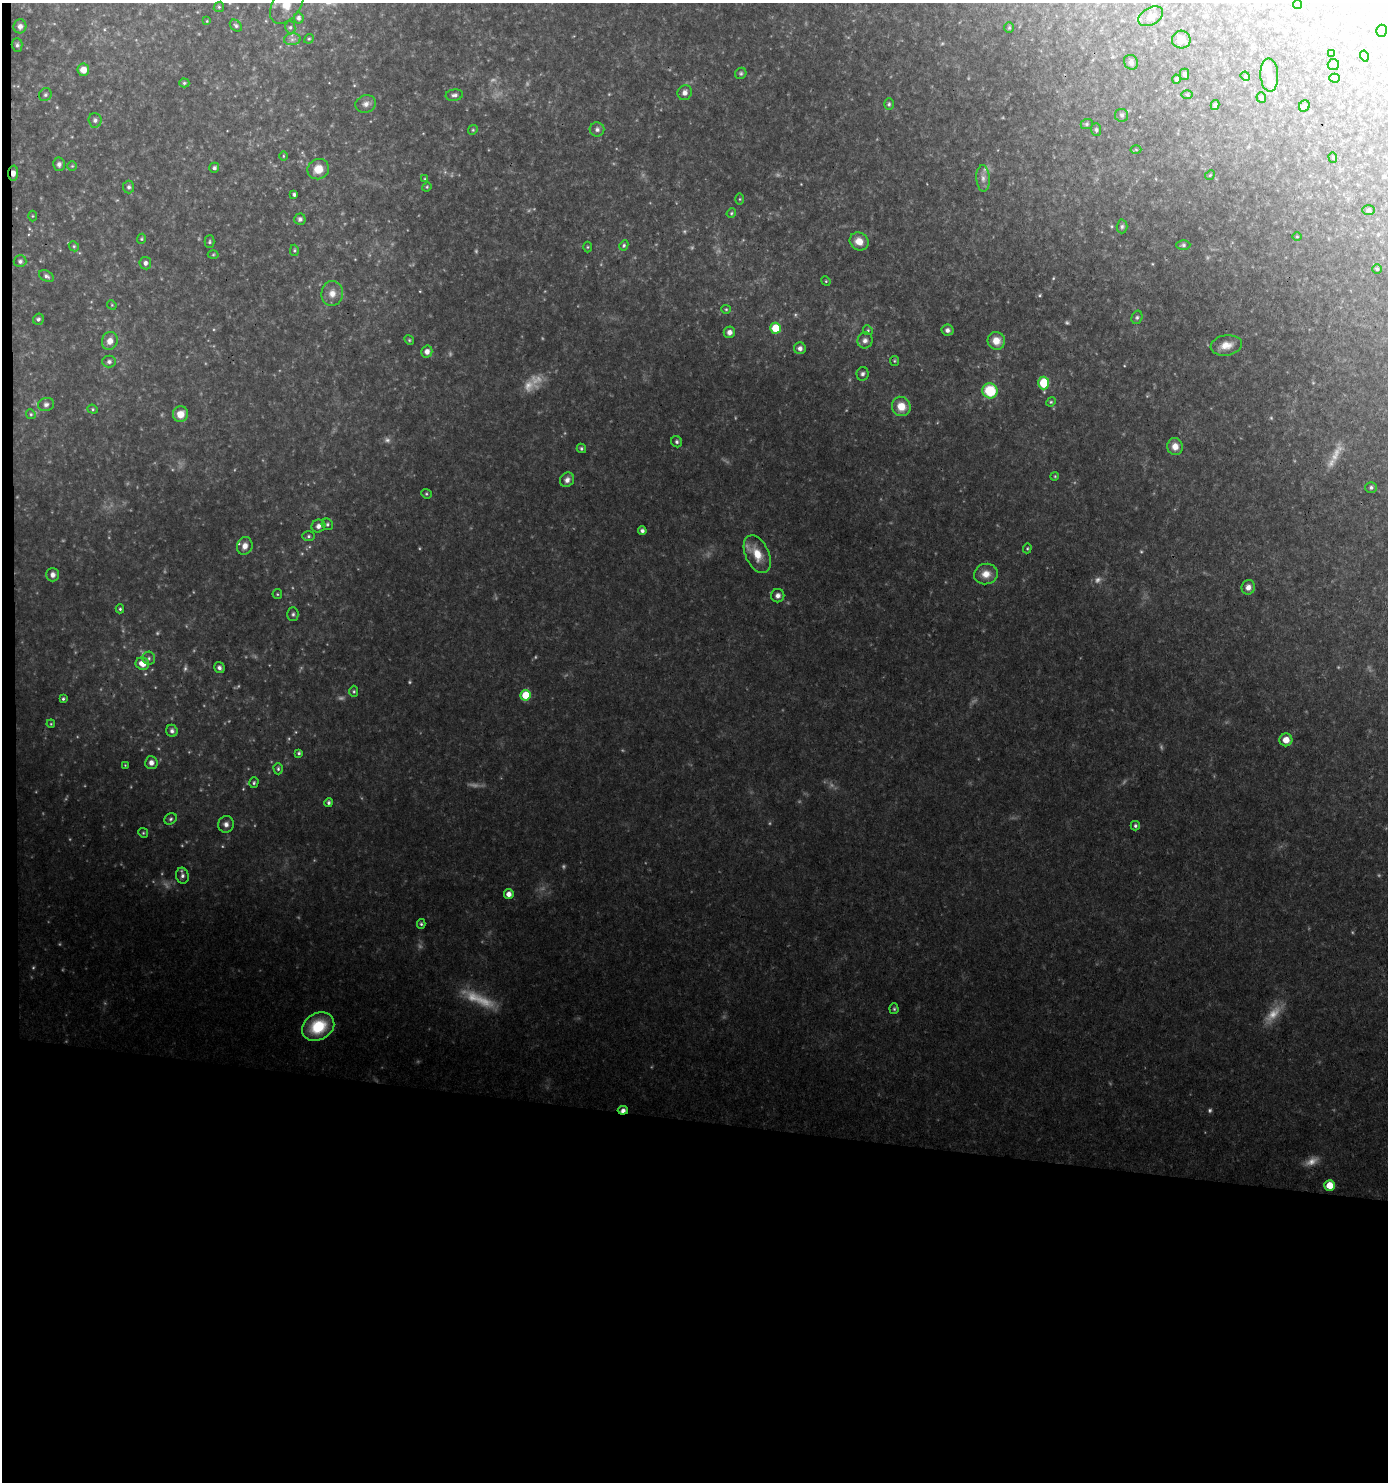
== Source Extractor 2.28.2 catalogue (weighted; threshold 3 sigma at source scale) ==
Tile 7 of 3 x 3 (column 1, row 3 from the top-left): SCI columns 204-1589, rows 1-1480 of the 4465 x 4440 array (HDU 1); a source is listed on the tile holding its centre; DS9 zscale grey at full resolution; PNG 1390 x 1484 px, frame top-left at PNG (2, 3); each listed source drawn as its Kron ellipse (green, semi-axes under 4 px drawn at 4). Shown black and unused: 25% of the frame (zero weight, under 3 of 4 exposures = <1% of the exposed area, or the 3 px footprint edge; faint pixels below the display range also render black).
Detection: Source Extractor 2.28.2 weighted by HDU 2 'WHT'; one run over the whole footprint, this tile lists its part. Background 0.136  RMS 0.012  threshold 0.052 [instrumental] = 3 sigma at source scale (4.5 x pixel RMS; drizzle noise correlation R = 1.50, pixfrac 1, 0.05/0.05 arcsec/px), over >= 5 px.
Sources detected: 196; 44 too faint to see at this stretch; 1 inside a brighter object's white glare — neither listed nor drawn; the other 151 listed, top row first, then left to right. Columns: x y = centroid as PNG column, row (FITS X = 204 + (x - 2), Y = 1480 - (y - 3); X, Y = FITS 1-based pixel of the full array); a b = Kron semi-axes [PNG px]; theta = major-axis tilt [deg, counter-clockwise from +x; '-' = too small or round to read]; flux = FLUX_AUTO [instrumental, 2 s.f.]
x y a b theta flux
287 4 22 13 54 26
1297 4 4 4 - 3
219 7 5 5 - 1.7
1151 16 13 8 30 7.1
299 18 6 5 - 3.8
207 21 4 3 - 0.93
20 26 7 6 - 4.5
236 26 7 5 -42 2.3
290 27 6 5 - 2.5
1009 28 5 4 - 1.5
1381 31 6 5 - 2.6
292 39 8 6 7 3.8
309 39 5 4 - 1.6
1181 40 9 9 - 8.7
17 45 7 5 -89 2.6
1331 53 4 3 - 1.3
1364 56 5 4 - 2.4
1131 62 8 6 -53 3.9
1333 64 5 5 - 2.1
83 70 6 6 - 9.9
741 73 6 5 - 2
1184 74 5 5 - 2.3
1269 75 17 9 -87 11
1245 76 5 4 - 1.3
1335 78 5 4 - 1.9
1177 79 4 4 - 2.4
184 83 5 4 - 1.9
685 93 8 7 - 5.8
45 95 7 6 - 2.5
454 95 9 5 9 3.6
1187 95 6 4 -1 1.2
1261 98 5 5 - 1.9
366 104 10 8 17 6
889 104 5 5 - 2
1215 105 5 4 - 2.3
1304 106 6 5 - 3.5
1122 115 6 6 - 2.7
95 120 7 6 - 3.3
1087 124 6 5 - 2.1
597 129 7 7 - 4
473 130 5 4 - 1.5
1096 130 6 5 - 2.2
1136 150 5 3 - 1.1
283 156 5 3 - 1.2
1333 157 5 4 - 1.6
59 164 7 6 - 3.4
72 166 4 4 - 1.3
214 168 5 5 - 2.9
318 169 11 10 - 18
13 173 7 5 88 6.6
1210 175 5 4 - 1.2
983 178 13 7 -86 6.5
425 179 4 3 - 1.2
129 187 6 5 - 2.6
427 187 5 4 - 1.2
294 194 4 3 - 2.2
740 199 5 4 - 1.2
1368 210 6 5 - 2.3
731 213 5 4 - 1.5
32 216 5 3 - 1.1
300 219 5 5 - 3.1
1122 226 7 5 88 2.5
1297 237 4 3 - 0.96
142 239 5 4 - 1.5
859 241 10 8 -35 13
209 242 6 5 - 1.9
624 245 5 4 - 1.7
1183 245 7 5 0 2.2
74 246 5 4 - 1.5
587 247 5 3 - 1.2
294 250 6 4 88 1.7
213 255 5 3 - 1.2
20 261 6 6 - 3
145 263 6 5 - 4.4
1377 269 5 5 - 2.1
46 276 8 5 -28 3.4
826 281 5 4 - 1.3
332 293 12 10 83 12
112 305 5 4 - 1.2
726 309 4 4 - 1.3
1137 317 7 5 74 2.3
38 319 6 5 - 2.6
775 328 5 5 - 30
868 330 5 4 - 1.5
947 330 6 5 - 4.1
729 332 6 5 - 6
409 340 5 4 - 1.5
865 340 8 7 - 4.7
110 341 9 8 - 8.9
996 341 9 8 - 13
1226 345 16 10 9 12
800 348 6 6 - 4.2
427 352 6 5 - 6.1
895 361 5 4 - 1.4
109 362 7 6 - 3
862 374 7 6 - 3.2
1044 383 6 5 - 58
990 391 7 7 - 51
1051 402 5 4 - 1.5
46 404 8 6 14 3.6
901 406 10 9 - 18
93 409 5 4 - 1.6
31 414 5 4 - 1.4
180 414 8 7 - 14
677 442 6 5 - 2.6
1175 447 8 8 - 9.7
581 448 5 4 - 2
1055 476 4 3 - 1.1
567 480 7 6 - 5.7
1371 487 6 5 - 2.4
426 494 5 4 - 1.6
327 524 6 5 - 2.4
318 526 7 6 - 5.5
642 531 4 4 - 3.1
309 536 6 5 - 2.3
245 546 9 7 72 8.4
1027 548 5 4 - 1.3
757 554 20 11 -65 23
986 574 12 10 14 13
53 575 7 6 - 5.1
1248 587 7 6 - 6.5
277 594 5 4 - 1.4
778 596 7 6 - 5.1
120 609 4 4 - 1.6
293 614 7 5 -89 2.4
149 658 6 6 - 2.7
142 664 7 6 - 13
219 668 6 5 - 3.4
354 691 5 4 - 1.7
525 695 5 5 - 31
63 699 4 3 - 1.7
51 724 4 4 - 1
172 731 6 5 - 3.3
1286 740 6 6 - 12
299 753 4 4 - 2.1
151 763 6 6 - 5.6
125 765 3 3 - 0.79
278 769 6 4 -89 2
254 783 5 4 - 1.8
329 802 4 4 - 2.6
170 819 6 5 - 2.4
226 824 8 8 - 5.7
1135 826 4 4 - 2.4
143 833 5 4 - 1.4
182 876 8 6 -77 4.1
509 894 5 5 - 7.3
421 924 5 4 - 1.9
894 1009 5 4 - 1.7
318 1027 17 13 30 53
623 1110 5 4 - 5.9
1329 1185 5 5 - 23
Overlapping masked pixels (flux is a lower limit): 2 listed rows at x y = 13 173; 623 1110
Isophote crosses this tile's border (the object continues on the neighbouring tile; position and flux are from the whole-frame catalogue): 2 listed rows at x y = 287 4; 1297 4